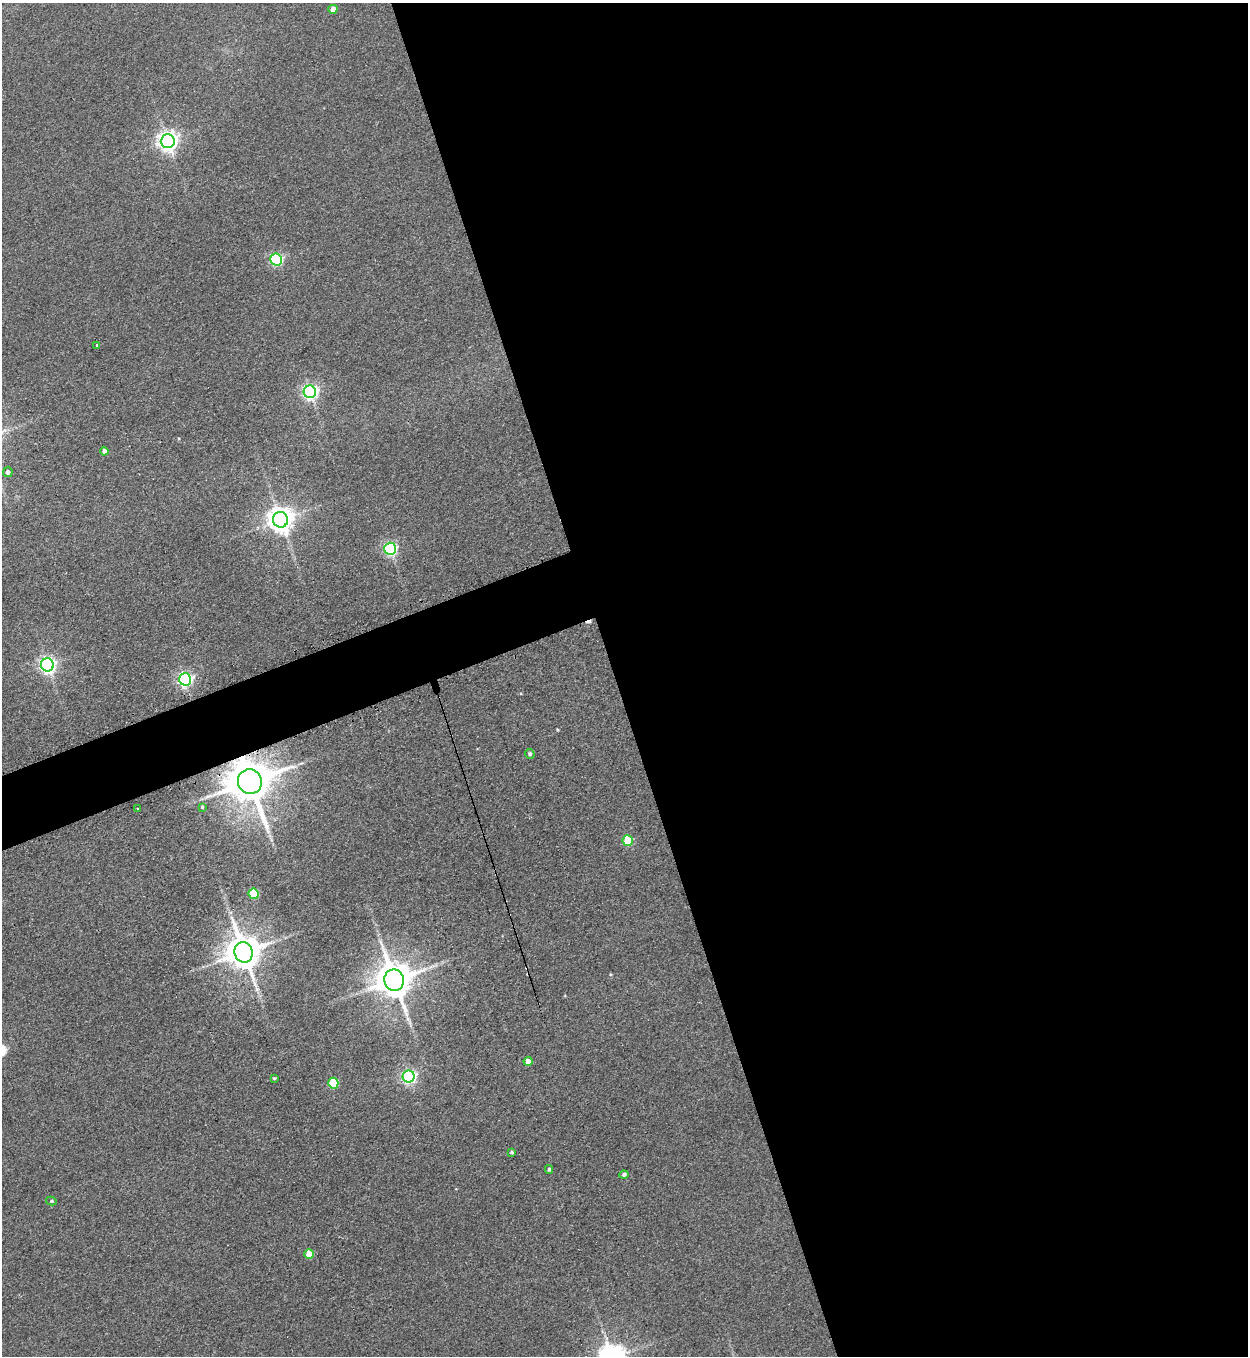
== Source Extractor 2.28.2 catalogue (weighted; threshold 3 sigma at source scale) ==
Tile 8 of 4 x 4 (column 4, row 2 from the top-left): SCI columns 4020-5265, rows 2728-4081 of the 5416 x 5455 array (HDU 1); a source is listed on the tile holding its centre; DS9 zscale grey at full resolution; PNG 1250 x 1358 px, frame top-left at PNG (2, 3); each listed source drawn as its Kron ellipse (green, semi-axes under 4 px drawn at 4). Shown black and unused: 53% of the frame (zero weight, under 3 of 4 exposures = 3% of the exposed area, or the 3 px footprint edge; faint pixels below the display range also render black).
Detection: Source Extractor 2.28.2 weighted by HDU 2 'WHT'; one run over the whole footprint, this tile lists its part. Background 0.189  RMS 0.0084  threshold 0.0377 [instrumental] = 3 sigma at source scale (4.5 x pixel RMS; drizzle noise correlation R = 1.50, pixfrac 1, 0.05/0.05 arcsec/px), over >= 5 px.
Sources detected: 31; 3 cosmic-ray / hot-pixel residue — neither listed nor drawn; the other 28 listed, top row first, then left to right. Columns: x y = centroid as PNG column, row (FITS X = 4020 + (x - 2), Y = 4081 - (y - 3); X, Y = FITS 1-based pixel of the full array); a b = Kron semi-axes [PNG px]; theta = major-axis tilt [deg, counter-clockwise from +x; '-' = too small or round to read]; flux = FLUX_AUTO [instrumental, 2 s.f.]
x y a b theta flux
333 9 4 4 - 7.5
168 141 7 7 - 490
276 259 6 6 - 120
97 345 3 3 - 5.4
310 392 6 6 - 240
104 451 4 4 - 3.2
8 472 5 5 - 3.4
280 520 8 7 - 910
390 549 6 5 - 140
47 665 6 6 - 280
185 679 6 6 - 200
530 754 5 4 - 1.7
250 782 12 12 - 3500
202 807 4 3 - 1.1
137 808 3 2 - 1.1
628 841 5 5 - 32
254 894 5 5 - 40
244 952 10 9 - 2000
394 980 11 10 - 2200
528 1061 4 4 - 6.2
409 1077 6 6 - 180
274 1078 3 3 - 1
333 1083 5 5 - 42
512 1152 4 3 - 1.2
549 1169 4 3 - 1.7
624 1174 4 4 - 2.1
51 1201 5 4 - 1.3
309 1254 5 5 - 13
Overlapping masked pixels (flux is a lower limit): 1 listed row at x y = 250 782